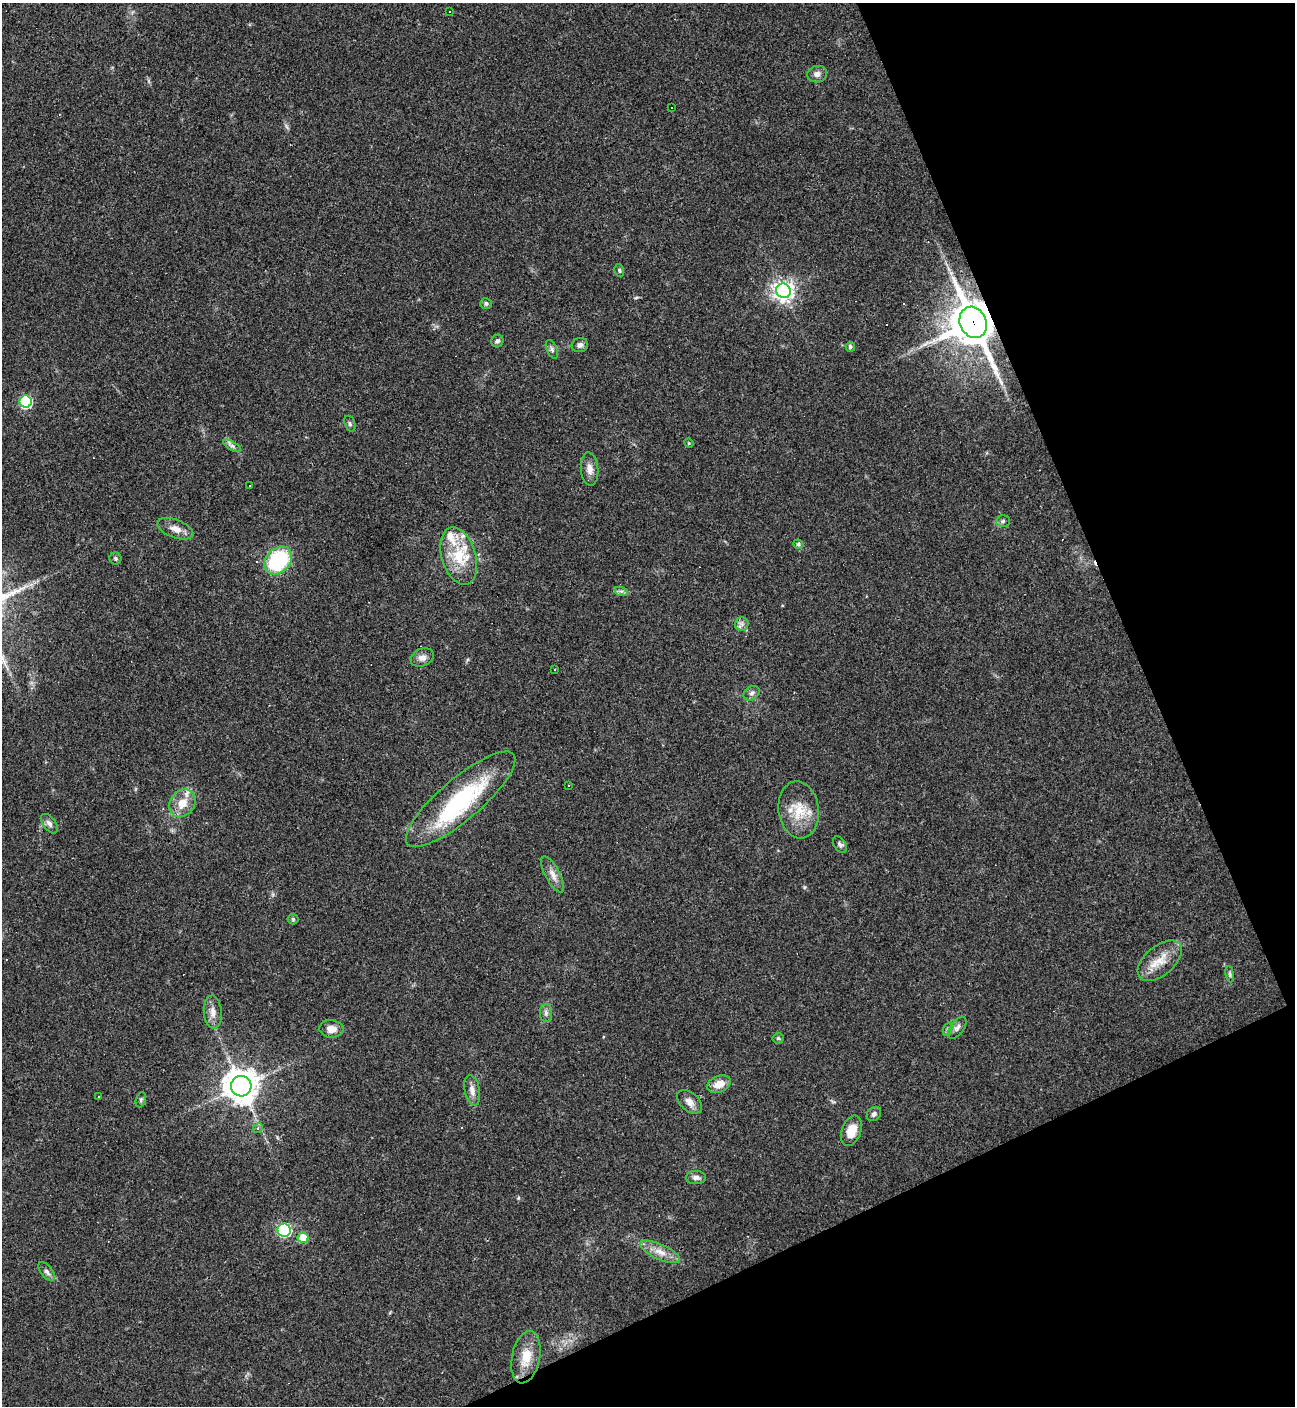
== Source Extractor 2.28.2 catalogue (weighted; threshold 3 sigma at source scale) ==
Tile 12 of 4 x 4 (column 4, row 3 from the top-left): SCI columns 4161-5453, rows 1405-2808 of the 5603 x 5615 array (HDU 1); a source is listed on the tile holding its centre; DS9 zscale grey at full resolution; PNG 1297 x 1408 px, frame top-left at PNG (2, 3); each listed source drawn as its Kron ellipse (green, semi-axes under 4 px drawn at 4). Shown black and unused: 22% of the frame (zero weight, under 3 of 4 exposures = <1% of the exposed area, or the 3 px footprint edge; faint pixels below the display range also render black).
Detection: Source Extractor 2.28.2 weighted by HDU 2 'WHT'; one run over the whole footprint, this tile lists its part. Background 0.0486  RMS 0.0051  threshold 0.0231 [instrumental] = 3 sigma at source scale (4.5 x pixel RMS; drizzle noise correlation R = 1.50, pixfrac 1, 0.05/0.05 arcsec/px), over >= 5 px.
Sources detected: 68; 4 cosmic-ray / hot-pixel residue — neither listed nor drawn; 5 inside a brighter listed object's ellipse — not listed separately; the other 59 listed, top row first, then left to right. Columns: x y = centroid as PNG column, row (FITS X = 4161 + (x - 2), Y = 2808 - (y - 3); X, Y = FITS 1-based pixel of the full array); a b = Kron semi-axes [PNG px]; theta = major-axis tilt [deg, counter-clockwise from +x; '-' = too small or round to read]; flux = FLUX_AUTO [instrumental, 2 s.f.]
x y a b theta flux
450 11 2 2 - 0.45
817 74 10 8 15 2.6
671 108 3 3 - 2.2
619 270 6 5 - 0.85
784 291 7 7 - 320
486 304 6 5 - 1
973 322 16 13 -64 1800
497 341 6 6 - 1.3
580 345 8 7 - 2
850 347 5 4 - 1.1
552 349 10 5 -66 1.4
26 402 6 6 - 52
350 424 8 5 -72 0.97
689 443 5 4 - 0.63
232 446 10 4 -29 1.5
590 469 16 8 -85 3.8
250 486 2 2 - 0.33
1003 521 7 5 2 1.1
175 529 19 9 -21 4.6
798 544 5 4 - 1
459 556 30 17 -73 18
116 558 6 6 - 0.88
278 560 16 11 47 44
621 591 7 4 -17 1.1
742 624 7 6 - 1.7
422 658 12 8 23 3.3
555 670 3 3 - 0.78
752 693 8 6 32 1.7
568 785 3 3 - 1.9
461 799 69 20 40 62
182 803 15 12 54 8.1
799 810 29 20 -82 14
49 824 11 6 -53 2
840 845 9 6 -57 1.4
553 875 20 7 -62 3.9
293 919 5 5 - 0.73
1160 961 26 14 41 9.9
1230 974 8 4 -82 0.91
213 1012 16 9 -86 4.2
546 1013 9 6 89 1.7
957 1028 13 6 53 2.2
331 1029 12 8 -6 4.8
948 1029 7 4 71 0.91
778 1038 5 5 - 0.81
719 1084 12 8 22 6.4
241 1086 10 10 - 890
472 1090 15 7 -79 3.5
99 1096 3 2 - 0.42
141 1100 8 5 72 0.93
690 1102 14 9 -41 3.8
874 1114 8 6 47 1.5
258 1128 5 4 - 0.87
851 1131 15 9 70 8
696 1177 10 6 -1 2
284 1230 6 6 - 81
303 1238 5 5 - 11
660 1252 21 7 -24 5.8
47 1271 11 5 -51 1.8
526 1357 26 14 78 10
Overlapping masked pixels (flux is a lower limit): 1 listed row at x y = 973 322